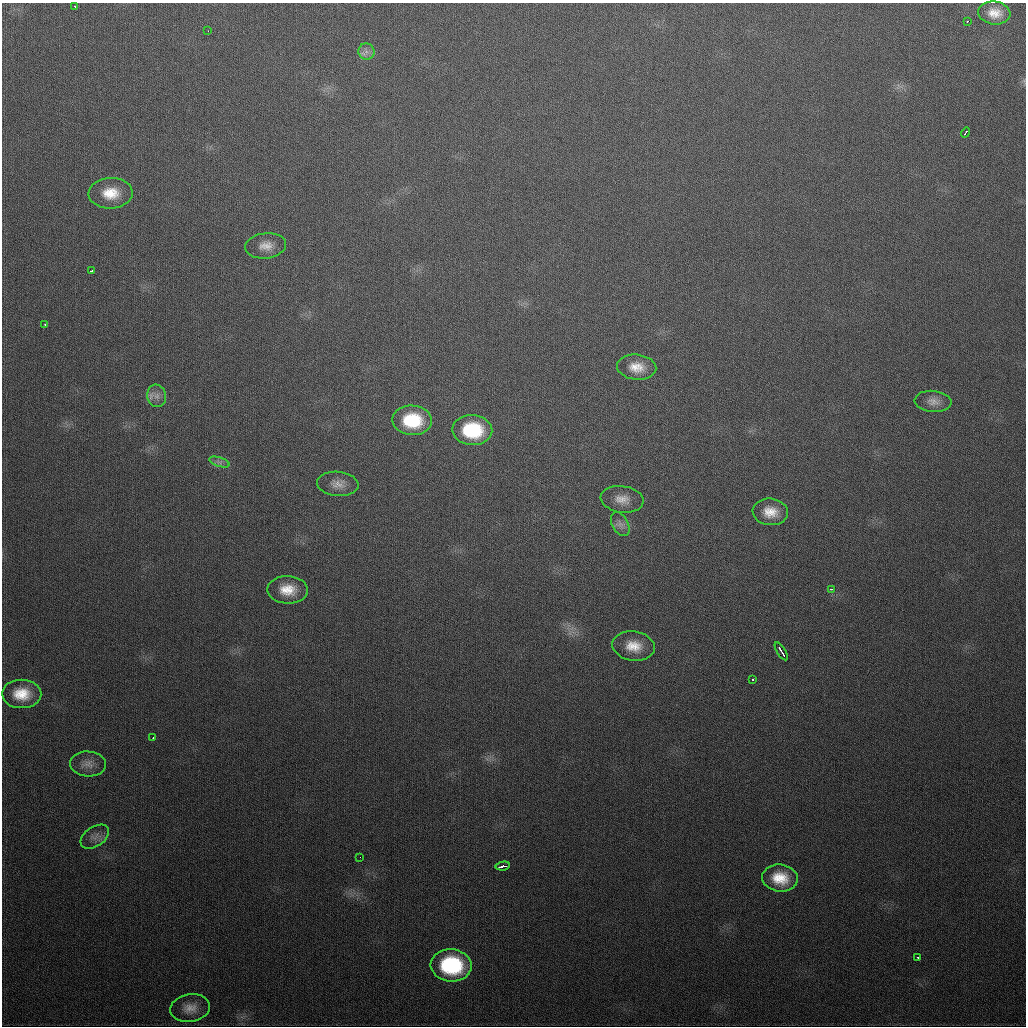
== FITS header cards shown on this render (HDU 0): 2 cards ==
NAXIS1  =                 1024
NAXIS2  =                 1024

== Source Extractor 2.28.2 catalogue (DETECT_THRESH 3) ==
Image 1024 x 1024 px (HDU 0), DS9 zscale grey, 1 PNG px = 1 image px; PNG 1028 x 1028 px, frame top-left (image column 1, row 1024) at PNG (2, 3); each listed source drawn as its Kron ellipse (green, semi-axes under 4 px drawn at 4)
Background 377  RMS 14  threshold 42.9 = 3 sigma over >= 5 px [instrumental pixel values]
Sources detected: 35; all 35 listed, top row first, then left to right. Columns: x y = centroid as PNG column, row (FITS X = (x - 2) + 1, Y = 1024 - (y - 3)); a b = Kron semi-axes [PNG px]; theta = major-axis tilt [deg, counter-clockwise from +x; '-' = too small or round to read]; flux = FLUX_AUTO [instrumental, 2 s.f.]
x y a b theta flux
75 6 3 2 - 2200
994 13 16 11 -6 14000
967 21 3 3 - 1900
208 31 3 2 - 1400
366 52 8 8 - 4800
966 133 5 3 - 5100
111 193 22 15 2 24000
266 246 20 12 6 12000
91 271 4 2 - 2300
45 325 3 2 - 2300
637 367 19 12 -5 16000
157 396 11 9 -81 7000
933 401 18 10 -5 8400
412 420 19 15 -3 49000
472 430 20 15 -4 61000
219 462 11 4 -19 3600
338 484 21 12 -6 11000
622 499 21 13 -8 13000
770 512 17 13 -7 17000
620 524 13 8 -61 5700
831 589 3 2 - 1700
288 590 20 14 -2 21000
633 646 21 14 -8 20000
781 651 10 2 -58 5100
753 679 3 2 - 1200
22 694 20 14 0 24000
153 737 3 2 - 1700
88 764 18 12 -4 9200
95 837 16 9 34 7100
360 857 2 2 - 1300
503 866 7 3 10 6200
780 878 18 13 -6 24000
918 957 3 2 - 1700
451 965 20 16 -5 93000
190 1008 20 14 10 13000